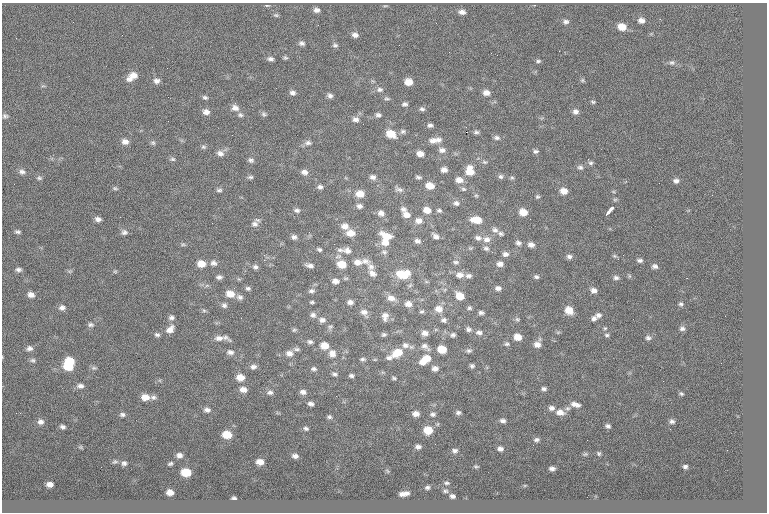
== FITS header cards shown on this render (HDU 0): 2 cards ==
NAXIS1  =                  765
NAXIS2  =                  510

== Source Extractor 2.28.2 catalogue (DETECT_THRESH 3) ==
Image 765 x 510 px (HDU 0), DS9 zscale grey, 1 PNG px = 1 image px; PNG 769 x 514 px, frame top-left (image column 1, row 510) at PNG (2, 3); no overlay
Background 0.0924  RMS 7.8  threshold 23.5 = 3 sigma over >= 5 px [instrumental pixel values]
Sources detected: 287; all 287 listed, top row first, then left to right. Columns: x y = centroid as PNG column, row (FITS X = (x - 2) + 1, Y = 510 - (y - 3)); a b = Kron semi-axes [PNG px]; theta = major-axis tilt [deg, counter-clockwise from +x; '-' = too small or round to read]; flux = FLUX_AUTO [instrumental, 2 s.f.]
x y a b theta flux
267 5 7 3 0 640
316 10 7 6 - 2100
462 12 8 6 -6 2200
276 15 7 5 -3 830
660 19 3 2 - 630
641 20 7 6 - 2400
566 22 6 5 - 1400
622 27 8 6 -16 6800
122 35 3 2 - 410
355 35 8 6 -19 2100
16 38 3 2 - 1200
302 43 8 6 -9 1500
335 45 7 6 - 1200
497 55 2 2 - 220
285 58 6 5 - 860
270 59 7 5 0 1600
538 61 6 4 9 920
672 62 7 7 - 1300
133 75 9 7 9 3900
130 79 9 8 - 2700
582 80 6 5 - 740
156 81 8 6 0 1900
408 82 7 6 - 5900
380 90 9 7 3 1800
292 93 7 6 - 1700
486 93 8 6 -4 3100
330 96 7 6 - 1700
168 97 2 2 - 490
205 97 7 5 -18 1100
387 98 9 4 -9 1000
593 102 6 4 -11 760
405 104 7 5 7 1300
235 108 9 8 - 3000
422 109 7 5 -8 1200
575 111 7 6 - 1900
206 112 8 7 - 2600
264 114 7 6 - 1200
240 115 7 6 - 1200
378 115 7 5 -15 1500
5 116 8 6 -7 1200
355 119 9 7 -8 2400
430 125 7 5 2 1400
403 131 7 6 - 1300
466 132 2 2 - 4100
476 132 7 5 -2 1200
391 134 9 7 -25 8400
497 138 8 6 -2 1600
439 140 9 7 11 2400
433 141 10 8 -10 3200
125 142 8 7 - 2800
153 143 7 6 - 1000
308 143 10 6 0 1800
203 147 7 6 - 1000
442 150 10 7 -5 2300
535 151 7 5 9 1300
220 153 9 7 -25 2400
420 154 7 5 -13 3600
172 159 8 5 -2 1100
251 160 7 5 -21 1400
484 162 8 5 -25 1200
591 163 7 5 -12 1100
580 167 8 6 -12 1300
444 170 7 5 -13 2300
470 171 11 9 -80 7600
22 172 9 7 -7 1800
304 172 8 6 -15 2300
501 176 7 6 - 1300
250 177 7 4 6 1000
373 177 7 6 - 1800
418 177 6 4 -7 1100
39 178 7 6 - 1000
512 178 6 5 - 830
459 180 9 7 -7 3900
676 181 7 6 - 1700
430 186 8 6 -13 6200
320 187 7 6 - 1500
115 188 8 4 -20 820
399 189 11 6 -10 1700
463 189 7 5 -16 1100
219 190 8 5 1 1200
564 191 7 6 - 4800
360 194 9 7 1 6100
476 195 5 5 - 760
537 197 5 5 - 850
456 203 9 7 -12 1900
359 206 8 6 -10 1800
612 208 5 3 - 2400
403 209 7 6 - 1600
297 210 8 5 -6 1400
427 210 8 7 - 4600
439 210 7 5 -2 1100
523 212 8 7 - 6000
608 212 6 3 55 3200
381 213 8 7 - 2500
406 215 9 7 -33 3600
98 219 7 5 -18 2100
476 220 11 6 -6 7900
418 221 9 8 - 3100
212 223 2 2 - 1200
255 224 9 8 - 2100
345 226 10 8 -10 3600
495 230 9 7 -29 2100
17 232 7 5 -6 1100
124 232 9 7 -2 1700
351 233 10 8 -4 5500
501 233 7 5 -27 1000
386 236 14 8 -25 7800
435 236 8 5 -40 2000
294 237 6 6 - 1600
478 238 9 6 -19 1900
487 239 10 8 3 3100
417 241 7 6 - 1700
385 243 10 8 -6 4400
518 243 7 6 - 1600
183 244 6 4 0 780
334 244 2 2 - 950
531 245 7 6 - 2400
470 248 6 4 -17 660
486 248 8 5 -24 1300
319 249 6 4 -30 1000
340 250 9 5 -2 1600
347 251 11 9 -22 2900
384 252 8 6 -1 1400
492 252 2 2 - 1900
505 254 7 6 - 1900
623 255 2 2 - 1000
569 256 7 6 - 1600
614 256 6 5 - 790
264 260 2 2 - 6300
640 260 7 5 0 1300
365 261 13 8 -13 3000
358 262 11 8 -1 3500
456 262 7 5 -1 1100
213 263 8 8 - 2000
201 264 8 7 - 5800
342 264 9 7 -12 8600
500 264 7 6 - 2400
310 266 9 4 -14 2100
655 266 6 5 - 1700
255 267 7 6 - 1400
371 267 11 8 -53 2700
18 269 7 5 0 1400
69 271 7 4 0 760
115 271 6 4 0 660
372 273 9 6 -38 2500
403 274 13 8 0 13000
460 275 10 7 -2 3400
468 276 8 5 5 1600
629 276 6 4 -90 690
219 277 6 5 - 1600
536 277 6 5 - 1100
616 278 7 6 - 1400
335 281 7 6 - 2400
207 285 7 4 19 910
234 288 3 3 - 360
248 288 7 5 -14 1100
498 288 7 5 -3 1800
594 290 7 6 - 2500
311 291 8 6 10 1500
230 294 9 7 -18 5500
31 295 8 6 -19 2600
460 296 8 6 -37 6900
240 297 9 7 -23 1700
391 298 11 7 -18 3500
312 302 5 3 - 830
350 302 7 5 -6 1900
408 304 8 6 0 3400
681 304 6 6 - 1000
224 305 7 7 - 1600
62 308 8 7 - 2100
469 308 6 5 - 960
439 309 10 8 -7 4600
569 310 8 7 - 6600
204 311 6 4 -1 850
422 311 6 5 - 980
364 312 11 7 -45 2700
481 313 6 4 -10 1300
313 315 8 7 - 1800
598 315 8 7 - 2000
385 316 11 7 88 3000
171 317 8 7 - 1700
594 318 7 6 - 1500
517 319 7 5 -2 970
322 320 9 7 1 2200
444 320 7 6 - 1500
91 325 8 6 -3 1300
330 327 8 5 40 1100
605 328 5 4 - 690
170 329 11 8 49 3700
468 329 8 6 -31 1500
682 329 7 6 - 1500
294 330 7 5 14 860
479 332 9 7 -5 2000
558 332 6 4 18 670
425 333 8 6 -4 2700
157 335 7 5 -20 1300
384 335 6 5 - 1100
453 335 6 5 - 1300
607 335 7 4 -9 960
518 337 7 6 - 5600
219 338 19 6 -10 3800
648 338 7 6 - 1500
310 342 8 5 -11 1400
507 344 7 6 - 1100
405 345 9 7 -19 2400
537 345 8 7 - 3200
324 346 8 7 - 6000
425 346 13 7 -38 2400
29 348 8 6 9 2000
297 349 9 5 -1 1300
442 349 7 6 - 8600
469 351 7 5 4 1200
230 352 9 7 -4 2100
289 353 9 7 -14 3000
332 353 11 10 - 3900
398 353 14 9 29 9200
389 358 9 6 -7 1800
427 358 9 8 - 5900
363 359 8 5 -5 1200
375 359 5 3 - 520
33 360 8 6 -31 1200
70 361 9 7 -12 12000
423 362 8 6 -11 3100
472 366 5 5 - 1100
68 367 9 6 -9 10000
253 367 8 6 8 1800
94 368 8 5 7 1100
435 368 7 6 - 2300
314 369 8 6 -10 1400
334 374 8 5 -24 1300
351 376 5 5 - 1200
240 377 8 6 -10 5200
394 378 5 3 - 770
663 381 2 2 - 740
80 386 9 6 -3 2000
544 389 5 4 - 1300
243 390 8 6 -8 3100
270 392 8 6 16 1500
303 392 7 5 -10 2000
681 394 5 4 - 720
145 397 9 7 -4 4800
153 397 8 6 13 1600
311 404 6 4 -18 1600
575 404 14 6 -15 3000
551 408 8 7 - 1900
207 410 7 5 -3 1800
560 412 11 8 -8 4000
16 413 2 2 - 430
458 413 6 5 - 1300
122 414 7 5 -2 1300
416 414 6 5 - 3100
433 414 6 4 -3 1200
329 417 6 5 - 1000
503 421 6 4 -6 1500
672 421 5 4 - 1100
40 422 7 7 - 2100
608 426 5 4 - 1300
63 427 5 4 - 1300
306 428 5 4 - 1000
670 429 2 2 - 1500
428 430 7 6 - 9600
227 435 7 6 - 9300
536 440 7 5 14 1100
418 447 6 4 5 1700
500 449 5 4 - 1700
455 451 7 5 10 1300
599 453 5 4 - 720
585 454 7 4 43 600
179 455 5 4 - 1700
295 456 5 4 - 1600
115 462 7 4 18 790
260 462 6 5 - 3700
124 463 5 5 - 1200
170 464 4 3 - 810
476 466 6 4 0 590
101 467 2 2 - 300
685 467 4 4 - 1100
552 468 5 3 - 1400
186 472 7 6 - 12000
447 483 5 3 - 810
50 484 6 5 - 2400
427 487 4 3 - 970
445 491 7 5 -2 880
170 492 6 5 - 3200
404 494 10 4 9 3000
452 496 5 4 - 1300
234 498 4 3 - 790